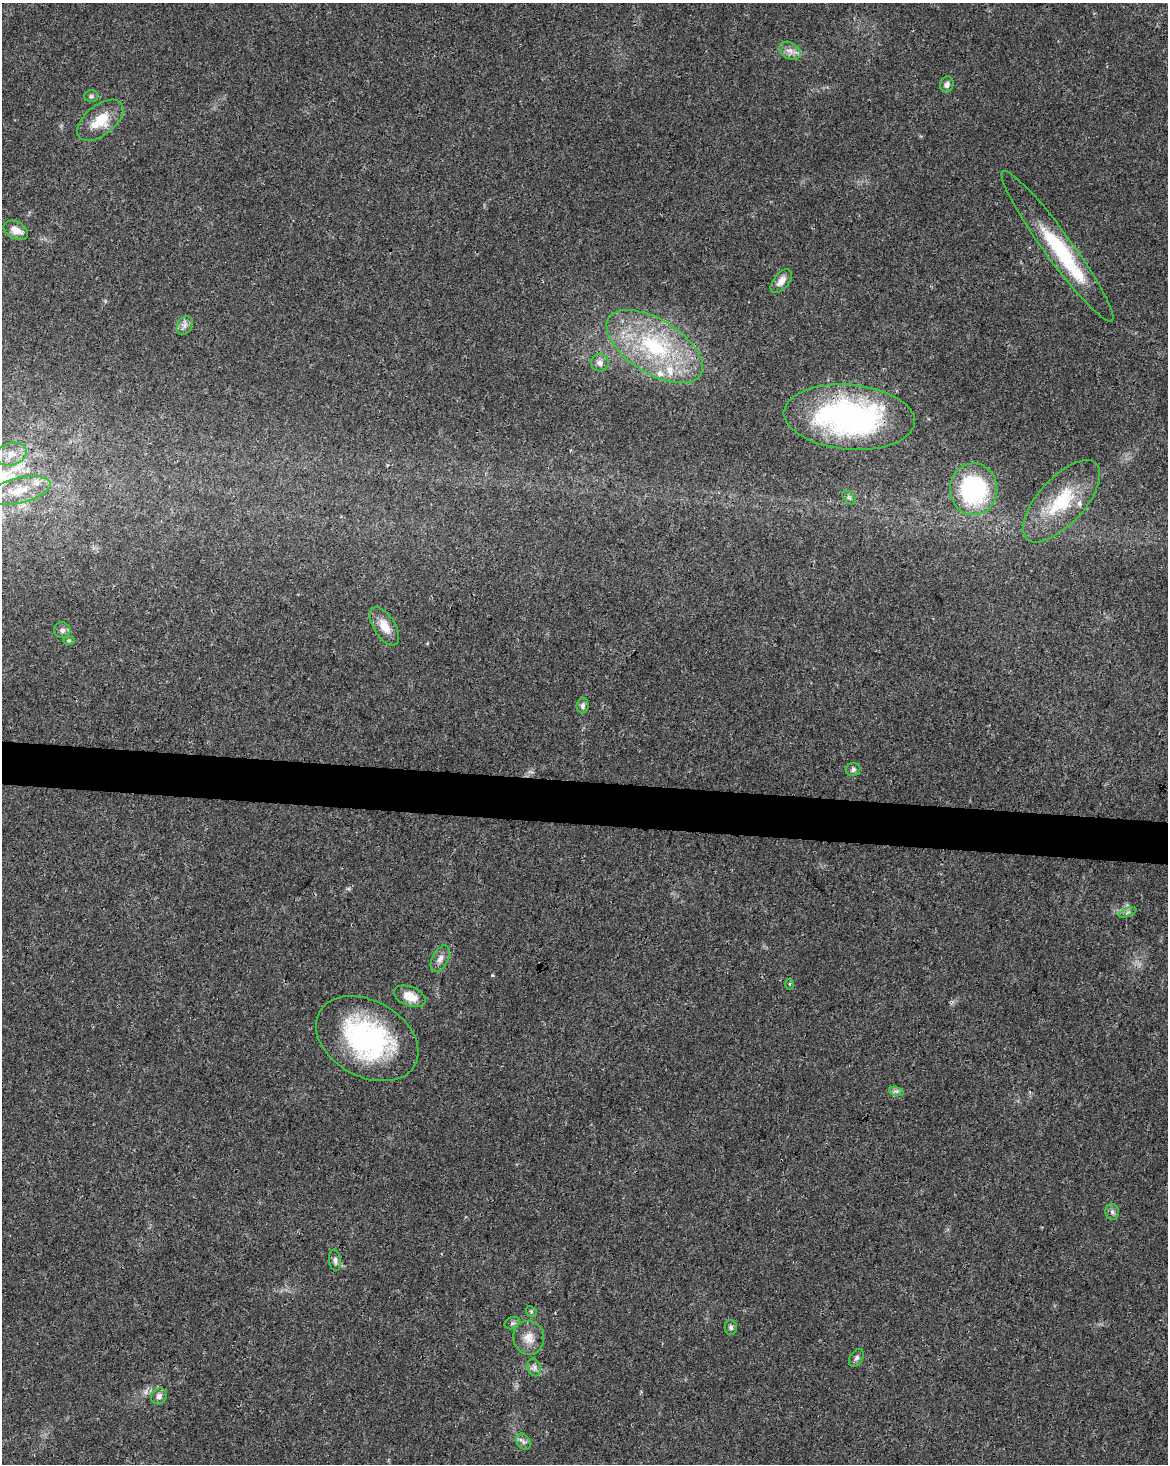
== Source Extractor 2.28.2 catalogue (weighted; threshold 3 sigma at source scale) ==
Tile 7 of 4 x 3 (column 3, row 2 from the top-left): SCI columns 2341-3506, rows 1748-3209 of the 4672 x 4898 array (HDU 1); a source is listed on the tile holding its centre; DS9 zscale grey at full resolution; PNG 1170 x 1466 px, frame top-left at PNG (2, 3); each listed source drawn as its Kron ellipse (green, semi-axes under 4 px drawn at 4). Shown black and unused: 3% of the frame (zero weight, under 3 of 4 exposures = <1% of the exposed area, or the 3 px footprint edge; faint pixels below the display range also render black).
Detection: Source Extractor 2.28.2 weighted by HDU 2 'WHT'; one run over the whole footprint, this tile lists its part. Background 0.0187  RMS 0.0031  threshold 0.0138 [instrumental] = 3 sigma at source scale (4.5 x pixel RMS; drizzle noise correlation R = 1.50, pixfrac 1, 0.0396/0.0396 arcsec/px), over >= 5 px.
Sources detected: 41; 1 inside a brighter object's white glare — neither listed nor drawn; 3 inside a brighter listed object's ellipse — not listed separately; the other 37 listed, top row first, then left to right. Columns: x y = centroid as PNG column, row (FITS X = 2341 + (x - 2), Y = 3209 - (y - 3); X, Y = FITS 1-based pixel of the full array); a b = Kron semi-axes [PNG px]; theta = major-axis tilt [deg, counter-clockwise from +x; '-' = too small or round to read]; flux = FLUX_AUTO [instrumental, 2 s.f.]
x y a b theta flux
790 51 11 8 -32 2
947 85 8 6 73 1.1
91 96 7 5 1 0.59
100 120 27 15 39 8.4
16 230 13 8 -27 2.8
1057 246 92 14 -54 26
781 281 14 7 51 2.4
185 325 10 7 57 1.4
655 346 54 27 -32 34
600 363 9 8 - 1.6
849 417 65 32 -5 73
11 454 16 11 14 3.5
974 489 26 23 89 39
19 491 32 12 14 7.9
849 498 8 5 -45 0.6
1061 501 51 23 48 19
385 626 21 11 -58 4.5
62 630 8 8 - 1.1
69 641 6 4 0 0.41
583 706 7 6 - 1
853 770 7 6 - 0.74
1127 912 9 3 21 0.52
440 959 14 7 63 1.8
790 984 5 3 - 0.3
410 996 16 9 -22 4.6
367 1039 55 38 -29 52
896 1091 7 4 -17 0.74
1112 1212 8 6 -87 0.94
335 1260 11 6 -83 1
531 1311 6 4 -47 0.47
512 1323 8 6 20 0.74
731 1327 7 6 - 0.86
529 1338 17 15 -74 4.2
856 1358 10 6 57 0.92
534 1367 9 6 -76 1.1
159 1396 8 7 - 1.4
523 1442 9 6 -54 1.1
Overlapping masked pixels (flux is a lower limit): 1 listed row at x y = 849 417